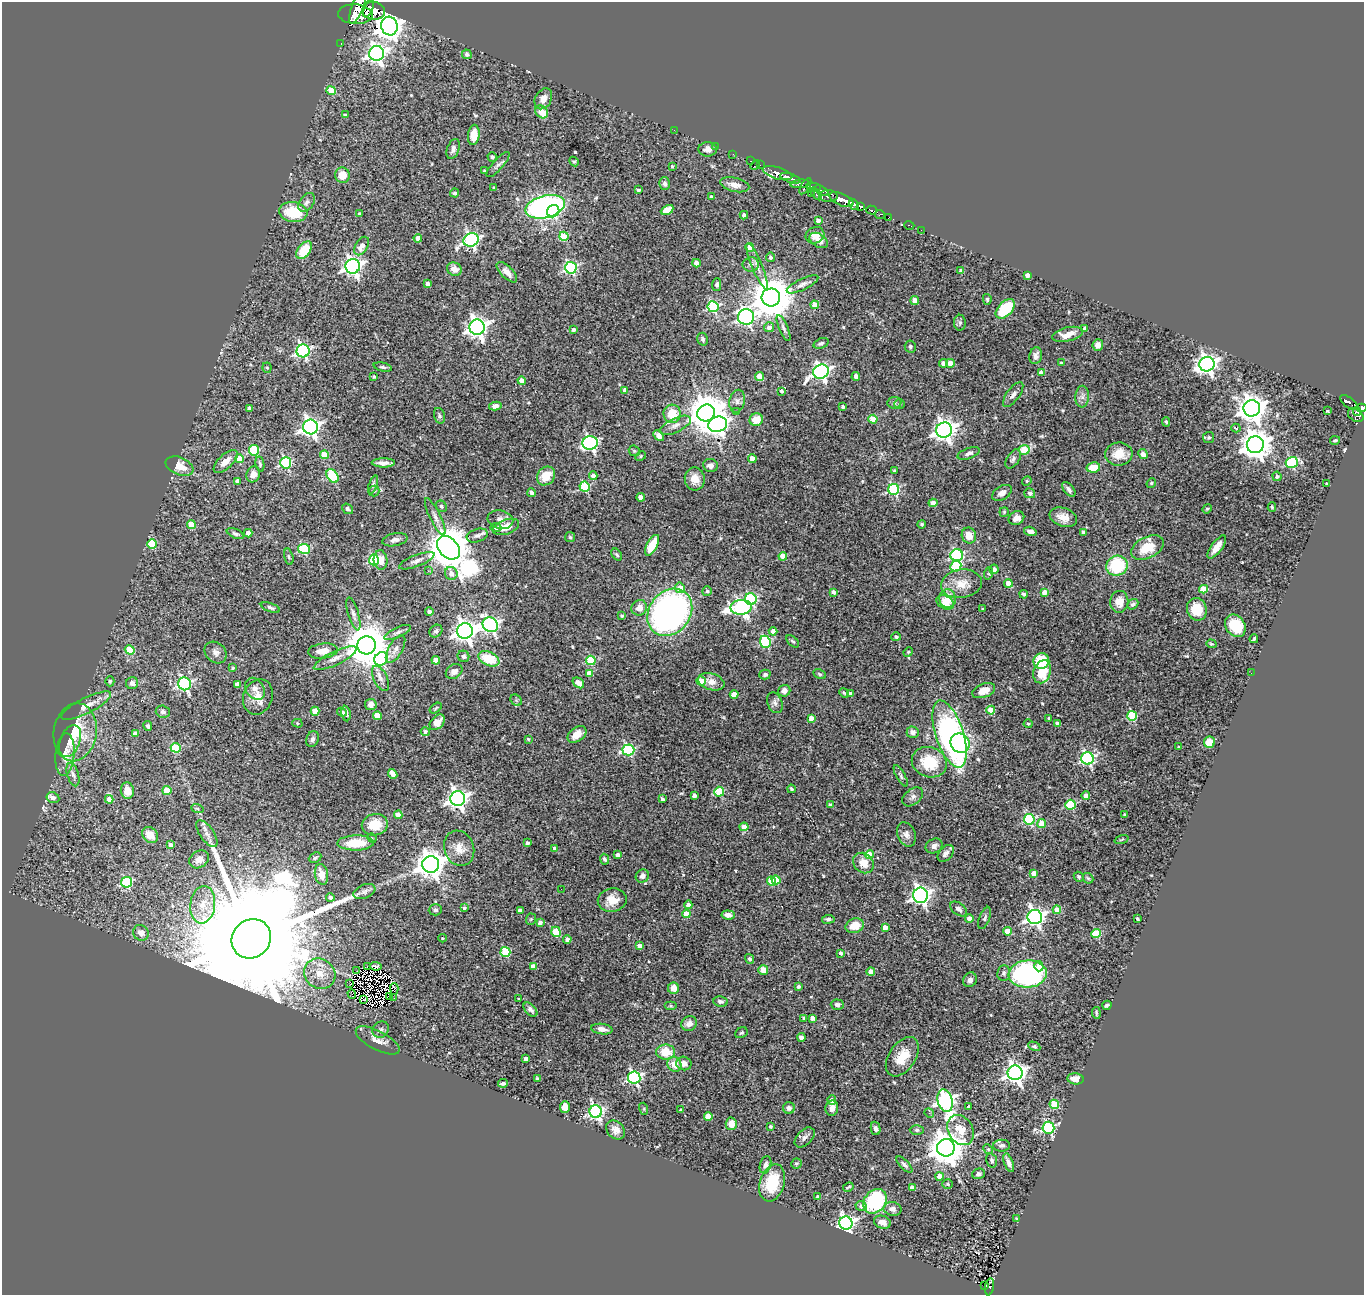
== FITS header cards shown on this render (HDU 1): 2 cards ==
NAXIS1  =                 1362
NAXIS2  =                 1293

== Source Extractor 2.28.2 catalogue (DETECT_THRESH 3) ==
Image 1362 x 1293 px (HDU 1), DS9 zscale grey, 1 PNG px = 1 image px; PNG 1366 x 1297 px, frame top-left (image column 1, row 1293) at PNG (2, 2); each listed source drawn as its Kron ellipse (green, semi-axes under 4 px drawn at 4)
Background 0.968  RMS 0.055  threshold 0.165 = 3 sigma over >= 5 px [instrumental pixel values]
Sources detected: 565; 6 with non-positive FLUX_AUTO (blend fragments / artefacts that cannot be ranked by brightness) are neither listed nor drawn; of the other 559, the 500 brightest by FLUX_AUTO listed and drawn (59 fainter detections omitted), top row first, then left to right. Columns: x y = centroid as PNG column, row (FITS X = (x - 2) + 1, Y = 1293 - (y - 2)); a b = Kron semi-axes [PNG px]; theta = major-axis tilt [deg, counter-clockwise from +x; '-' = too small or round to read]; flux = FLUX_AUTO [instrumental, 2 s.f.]
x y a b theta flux
358 6 18 6 68 2200
369 8 10 3 69 960
374 11 11 9 -12 1800
355 14 17 10 -4 3400
389 26 9 8 - 4700
341 43 3 2 - 8.1
377 53 7 7 - 1700
467 54 5 4 - 9.9
331 91 5 4 - 110
543 99 11 8 61 29
541 112 7 5 -47 73
345 115 4 3 - 7.9
674 130 2 2 - 65
474 135 10 5 83 57
716 147 2 2 - 7.4
453 149 10 6 69 15
708 149 9 7 -1 19
733 154 2 2 - 16
492 157 5 4 - 11
574 161 5 4 - 5.4
751 161 3 2 - 34
498 164 16 5 48 13
755 165 6 2 46 31
760 165 2 2 - 13
672 166 3 3 - 5.4
484 171 3 3 - 5.8
777 173 15 6 -17 1000
342 175 8 7 - 52
790 178 11 4 -18 1300
665 184 6 5 - 12
800 184 9 4 5 420
735 185 15 7 -13 28
805 186 9 3 58 350
494 187 3 3 - 4.5
813 187 7 4 -12 540
639 190 3 3 - 8.1
822 191 7 3 -33 260
455 193 4 4 - 7.9
811 193 2 2 - 14
816 194 7 3 -48 140
828 196 9 6 -2 610
711 197 4 3 - 12
841 200 13 6 -25 2700
307 202 10 7 56 16
854 204 6 4 -57 400
545 207 20 11 14 1000
860 207 4 3 - 390
667 210 7 4 27 50
871 210 5 3 - 180
553 211 6 6 - 360
293 212 14 10 -8 130
359 214 4 4 - 6.1
744 215 4 3 - 8.9
880 215 5 4 - 190
889 218 4 2 - 19
818 220 4 4 - 18
909 225 5 3 - 23
921 230 2 2 - 8.8
815 235 9 8 - 30
564 236 4 4 - 94
418 238 4 4 - 31
471 240 8 6 26 910
819 240 10 6 -32 28
362 246 10 6 59 31
750 247 4 4 - 53
304 250 10 6 52 130
770 257 5 4 - 9.2
696 263 4 4 - 35
751 265 8 7 - 14
353 266 7 7 - 1800
757 266 25 5 -67 24
571 268 6 6 - 570
454 269 7 6 - 31
961 271 4 3 - 18
507 272 13 6 -44 26
1027 275 4 4 - 18
428 284 4 4 - 23
802 284 17 5 26 18
717 285 6 4 88 10
771 297 9 9 - 14000
987 299 5 4 - 5.9
915 301 4 4 - 49
815 305 4 4 - 54
713 307 5 5 - 370
1005 309 12 7 46 150
746 317 8 7 - 1100
960 323 8 6 89 8.7
477 327 7 7 - 2300
769 327 5 5 - 19
783 328 14 4 -66 11
1085 328 3 3 - 9.5
573 330 4 4 - 11
1067 334 16 7 12 37
703 339 6 5 - 8.4
821 343 8 5 21 8.6
1098 345 6 5 - 23
910 346 6 5 - 6.8
303 351 6 6 - 900
1036 356 8 6 79 17
943 363 4 4 - 22
950 363 4 4 - 57
1061 363 3 3 - 6.7
1207 364 8 7 - 1800
383 367 9 4 -13 7.7
267 368 5 4 - 4.8
821 372 8 7 - 1400
1041 373 4 4 - 23
374 376 3 3 - 4.3
856 376 4 4 - 34
760 377 4 4 - 71
522 381 4 4 - 28
625 390 4 4 - 19
781 391 3 3 - 9
1013 395 15 6 53 19
1082 397 11 7 85 17
737 401 11 7 78 17
894 403 7 6 - 8.8
1349 403 10 5 -38 200
899 404 5 4 - 5.3
495 406 6 4 12 22
843 407 3 3 - 7.8
249 408 4 4 - 17
1252 408 8 8 - 4400
1362 408 5 4 - 480
736 411 3 3 - 6.5
1327 411 4 3 - 8.1
1357 411 4 4 - 76
706 413 9 8 - 11000
672 414 9 8 - 86
1356 415 8 6 -36 330
439 416 8 5 -75 8.3
873 419 4 4 - 110
756 420 7 6 - 54
1166 422 5 4 - 4.7
718 424 9 7 15 1700
675 425 17 7 26 25
310 427 7 7 - 1700
1236 428 4 3 - 5.9
944 430 8 7 - 2600
659 436 6 4 -47 20
1209 437 5 5 - 7.1
1335 440 5 3 - 4.9
590 443 7 6 - 820
1255 445 8 8 - 5500
254 450 5 5 - 220
1024 450 5 5 - 130
634 451 6 5 - 4.8
969 453 11 5 20 13
1119 454 13 11 6 57
1143 454 5 4 - 29
324 455 4 4 - 71
641 456 6 4 29 5
752 458 4 4 - 42
240 459 4 4 - 68
1013 459 10 6 57 12
226 461 15 7 43 42
1292 462 6 5 - 330
286 463 6 5 - 440
383 463 12 4 0 23
260 464 7 4 -79 7.3
180 466 14 8 -22 58
710 466 7 6 - 18
1093 467 7 5 12 69
895 471 3 3 - 8.3
253 474 8 7 - 24
333 476 7 5 -54 180
546 476 10 8 50 76
593 476 4 4 - 27
1277 476 5 4 - 11
695 479 11 10 - 40
237 481 4 3 - 20
1027 481 5 4 - 4.9
1151 483 5 4 - 4.8
373 484 9 4 70 8.2
1327 484 4 3 - 11
584 487 5 5 - 240
894 489 5 5 - 430
1069 489 9 5 -50 12
374 491 5 5 - 6.7
531 493 4 3 - 8.8
1002 493 11 6 31 19
1030 493 5 5 - 8.1
641 497 4 4 - 30
933 503 4 4 - 26
441 506 6 5 - 6.9
1272 507 4 3 - 4.7
348 509 6 4 -37 6.1
1207 509 5 4 - 4.3
1004 512 5 4 - 5
435 517 20 5 -64 20
1063 517 14 9 -19 41
1016 518 8 6 26 28
500 520 13 9 -11 26
922 524 4 4 - 5.9
191 525 4 4 - 100
496 527 5 4 - 14
506 527 13 7 19 49
1030 531 6 4 -15 18
1083 532 4 3 - 17
248 533 4 4 - 24
235 534 9 4 -23 9.4
969 535 8 7 - 43
477 536 11 6 18 15
570 537 5 5 - 6.3
395 540 13 6 11 16
152 544 5 5 - 170
652 545 11 5 62 94
1147 547 17 10 26 98
1217 547 14 5 53 42
448 548 13 9 -46 15000
304 549 6 5 - 320
617 555 7 4 -51 7.3
957 555 6 6 - 550
783 556 4 4 - 63
289 557 8 4 -76 6.5
374 560 5 5 - 320
381 560 9 7 -86 41
417 561 19 5 21 19
956 566 5 5 - 210
1117 566 11 10 - 210
994 569 4 4 - 15
428 571 2 2 - 14
451 573 6 6 - 23
989 573 6 4 72 5
1008 583 4 4 - 61
961 584 20 14 9 66
680 588 5 5 - 49
1204 589 4 4 - 110
707 591 5 5 - 9.1
833 592 4 4 - 17
1044 592 4 4 - 42
1024 594 4 3 - 7.4
751 599 6 5 - 410
948 599 9 8 - 78
945 602 9 6 -30 38
1119 602 11 9 84 40
1133 604 6 4 40 10
741 607 10 7 3 1000
270 608 10 4 -20 8.6
639 608 8 7 - 32
982 609 3 2 - 4.2
1197 609 11 10 - 88
429 611 4 3 - 21
670 612 25 20 52 1400
353 614 17 5 -74 16
622 616 4 3 - 5.5
490 625 8 7 - 1000
1235 626 12 9 -55 100
436 631 7 6 - 9.1
465 631 8 7 - 2700
773 631 4 4 - 32
398 632 14 5 25 12
896 637 4 4 - 9.2
1254 639 4 2 - 4.9
793 641 7 4 -43 6.7
765 642 6 5 - 330
1211 644 5 4 - 4.7
367 645 9 9 - 15000
396 649 15 7 60 21
130 650 5 4 - 95
323 651 15 7 6 44
216 652 12 9 -43 23
908 652 5 4 - 4.3
463 656 6 5 - 10
335 658 23 6 25 34
381 659 7 6 - 350
489 659 11 7 -24 110
436 660 4 4 - 53
591 660 5 4 - 190
1041 661 8 8 - 130
233 668 3 3 - 4.9
454 671 9 6 34 20
1042 672 12 8 70 100
589 673 4 4 - 36
1251 673 2 2 - 6.6
820 674 7 4 -27 5.5
765 675 6 5 - 9.7
381 678 13 7 -64 19
110 681 5 4 - 6.2
701 681 5 4 - 73
711 682 13 8 -17 34
132 683 6 6 - 17
578 683 6 4 -38 21
184 684 6 6 - 720
238 684 4 4 - 32
255 689 12 9 -55 22
784 691 6 6 - 16
984 691 12 7 20 44
844 693 5 4 - 5.1
850 694 4 4 - 23
734 695 4 4 - 62
258 697 18 14 68 53
516 700 6 5 - 6.7
775 703 11 7 -69 14
371 704 5 5 - 21
86 706 27 7 26 42
436 708 7 3 37 4.5
991 710 4 4 - 94
315 711 4 4 - 78
163 712 7 6 - 10
342 712 5 4 - 11
346 714 8 4 -81 16
377 716 4 4 - 70
1132 716 5 5 - 220
811 718 4 4 - 25
1049 718 3 3 - 4.7
437 722 9 6 45 32
297 723 5 4 - 5.3
1057 723 4 3 - 8.2
1028 724 4 4 - 4.7
148 726 5 4 - 8.6
75 732 29 21 81 150
425 732 4 4 - 9.7
913 732 6 5 - 18
135 734 4 4 - 23
577 734 10 7 37 40
950 734 35 13 -72 1200
312 739 8 6 67 11
528 739 3 3 - 4.6
70 741 16 10 69 30
1209 742 5 5 - 69
960 743 10 9 - 240
1179 747 3 2 - 4.5
176 748 5 5 - 150
628 750 6 5 - 390
65 755 21 9 85 50
1087 758 6 6 - 730
929 762 18 15 -21 140
73 774 12 5 -73 15
393 774 5 4 - 34
901 776 12 4 -60 8.3
791 789 4 3 - 8.8
127 791 8 6 -83 39
167 791 4 4 - 120
719 792 5 5 - 170
694 795 4 3 - 15
1086 796 4 4 - 41
913 797 12 7 38 18
53 798 7 5 -26 25
109 799 4 4 - 32
458 799 7 7 - 2000
662 799 4 3 - 10
830 805 4 4 - 16
1070 805 5 5 - 230
197 808 6 4 -20 4.8
1125 814 4 4 - 4.4
398 815 4 4 - 25
1029 819 5 5 - 390
1042 824 4 4 - 60
375 825 13 10 12 80
744 827 4 4 - 58
207 834 16 7 -55 22
906 834 13 9 -67 21
150 835 9 7 -46 45
372 838 5 4 - 5.1
1122 839 7 3 19 4.1
356 843 18 7 1 110
527 843 3 3 - 10
171 845 4 4 - 20
934 846 9 7 29 18
459 848 18 14 -70 49
555 849 4 4 - 22
946 853 10 6 49 17
617 855 4 4 - 28
869 855 4 4 - 82
315 858 6 5 - 8.3
199 859 10 8 33 24
604 859 5 4 - 8.2
863 863 11 9 -43 43
431 864 8 8 - 4800
1034 873 4 4 - 47
321 874 10 6 -79 41
642 876 7 6 - 16
1079 877 5 4 - 5.7
1088 878 6 4 -43 5.1
776 880 4 4 - 53
771 881 5 4 - 150
127 882 5 5 - 330
561 889 2 2 - 4.6
364 891 11 6 23 15
920 895 8 7 - 1600
330 897 4 4 - 13
612 900 14 11 10 54
203 905 19 12 83 65
688 905 4 4 - 19
464 908 4 3 - 8
958 909 9 6 -38 14
435 910 6 5 - 9.4
520 910 4 3 - 12
1057 910 4 4 - 69
686 914 4 4 - 73
728 915 7 4 -6 21
1035 917 7 7 - 1600
985 918 11 5 69 9.7
531 919 6 5 - 6.5
828 919 6 4 7 7.1
969 919 4 4 - 36
1137 919 3 3 - 7.5
540 922 4 3 - 15
855 926 9 7 18 64
885 928 4 4 - 35
1007 931 4 4 - 66
556 932 5 4 - 130
141 933 8 7 - 24
1096 934 4 4 - 180
443 938 4 3 - 4.2
251 939 20 19 - 220000
567 939 4 4 - 15
639 946 4 4 - 27
505 952 5 5 - 180
840 953 4 4 - 9.3
750 959 5 4 - 6.8
368 966 4 2 - 6.6
375 966 6 3 -8 7.4
533 966 4 4 - 34
1039 966 5 4 - 30
763 970 5 5 - 45
357 971 2 2 - 7.5
871 971 4 4 - 48
1004 973 8 6 82 10
320 974 16 14 -36 63
1028 974 19 13 4 630
970 980 8 6 57 16
350 984 3 2 - 8.5
798 986 4 3 - 7.1
673 988 5 5 - 37
394 989 6 3 -87 4.2
352 994 5 3 - 15
389 997 3 3 - 5.4
394 998 3 2 - 4.5
519 999 3 3 - 5.3
364 1000 4 3 - 5.6
720 1001 7 5 -8 11
837 1005 6 5 - 13
1107 1005 5 3 - 7.2
670 1006 6 3 0 4.5
530 1009 8 5 -46 13
1096 1013 6 3 -85 5.2
804 1018 4 3 - 10
812 1018 4 4 - 36
689 1024 8 7 - 29
602 1029 10 5 -7 24
381 1030 9 7 43 12
741 1033 6 5 - 6.6
801 1037 4 4 - 12
378 1040 24 9 -28 40
1034 1046 6 4 -27 6.5
666 1052 9 7 -1 74
902 1057 22 13 56 84
526 1059 4 3 - 18
684 1063 7 6 - 21
674 1064 7 7 - 44
1015 1073 7 7 - 1900
634 1077 6 6 - 710
537 1079 4 3 - 5.9
1075 1079 8 5 -6 31
503 1083 5 3 - 7.8
832 1100 5 4 - 26
945 1101 11 7 -73 1400
1054 1104 5 4 - 170
968 1106 4 3 - 9
565 1107 5 5 - 38
789 1108 6 6 - 12
832 1108 7 6 - 23
644 1109 6 4 -73 4.6
681 1110 4 3 - 6.2
596 1112 6 6 - 920
929 1113 5 4 - 6.4
708 1116 4 4 - 94
731 1124 6 5 - 41
770 1126 4 3 - 8.5
876 1128 7 4 -78 11
1048 1128 6 6 - 570
616 1130 10 8 -46 25
917 1130 7 5 0 7.9
961 1130 16 12 -58 62
804 1137 12 7 45 16
1002 1146 8 6 1 11
946 1148 9 8 - 8500
988 1149 5 4 - 5
992 1160 7 5 -75 8.2
1009 1163 10 4 -69 16
796 1164 5 5 - 6.4
765 1165 9 5 74 14
904 1165 10 4 -45 9.9
978 1174 6 5 - 9.4
940 1176 4 4 - 44
772 1183 19 12 73 140
947 1184 5 5 - 5.1
848 1187 5 2 - 4.8
912 1187 4 4 - 23
818 1197 4 3 - 15
875 1201 13 10 48 290
861 1206 5 4 - 16
893 1209 9 7 -12 18
1017 1219 4 3 - 5.5
882 1222 8 6 -20 25
846 1223 6 6 - 1300
985 1286 4 2 - 9.9
989 1287 8 4 80 67
At the frame edge (FLAGS 8, measured only in part): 2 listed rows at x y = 358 6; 1362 408
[59 fainter detections neither listed nor drawn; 6 non-positive-flux detections neither listed nor drawn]